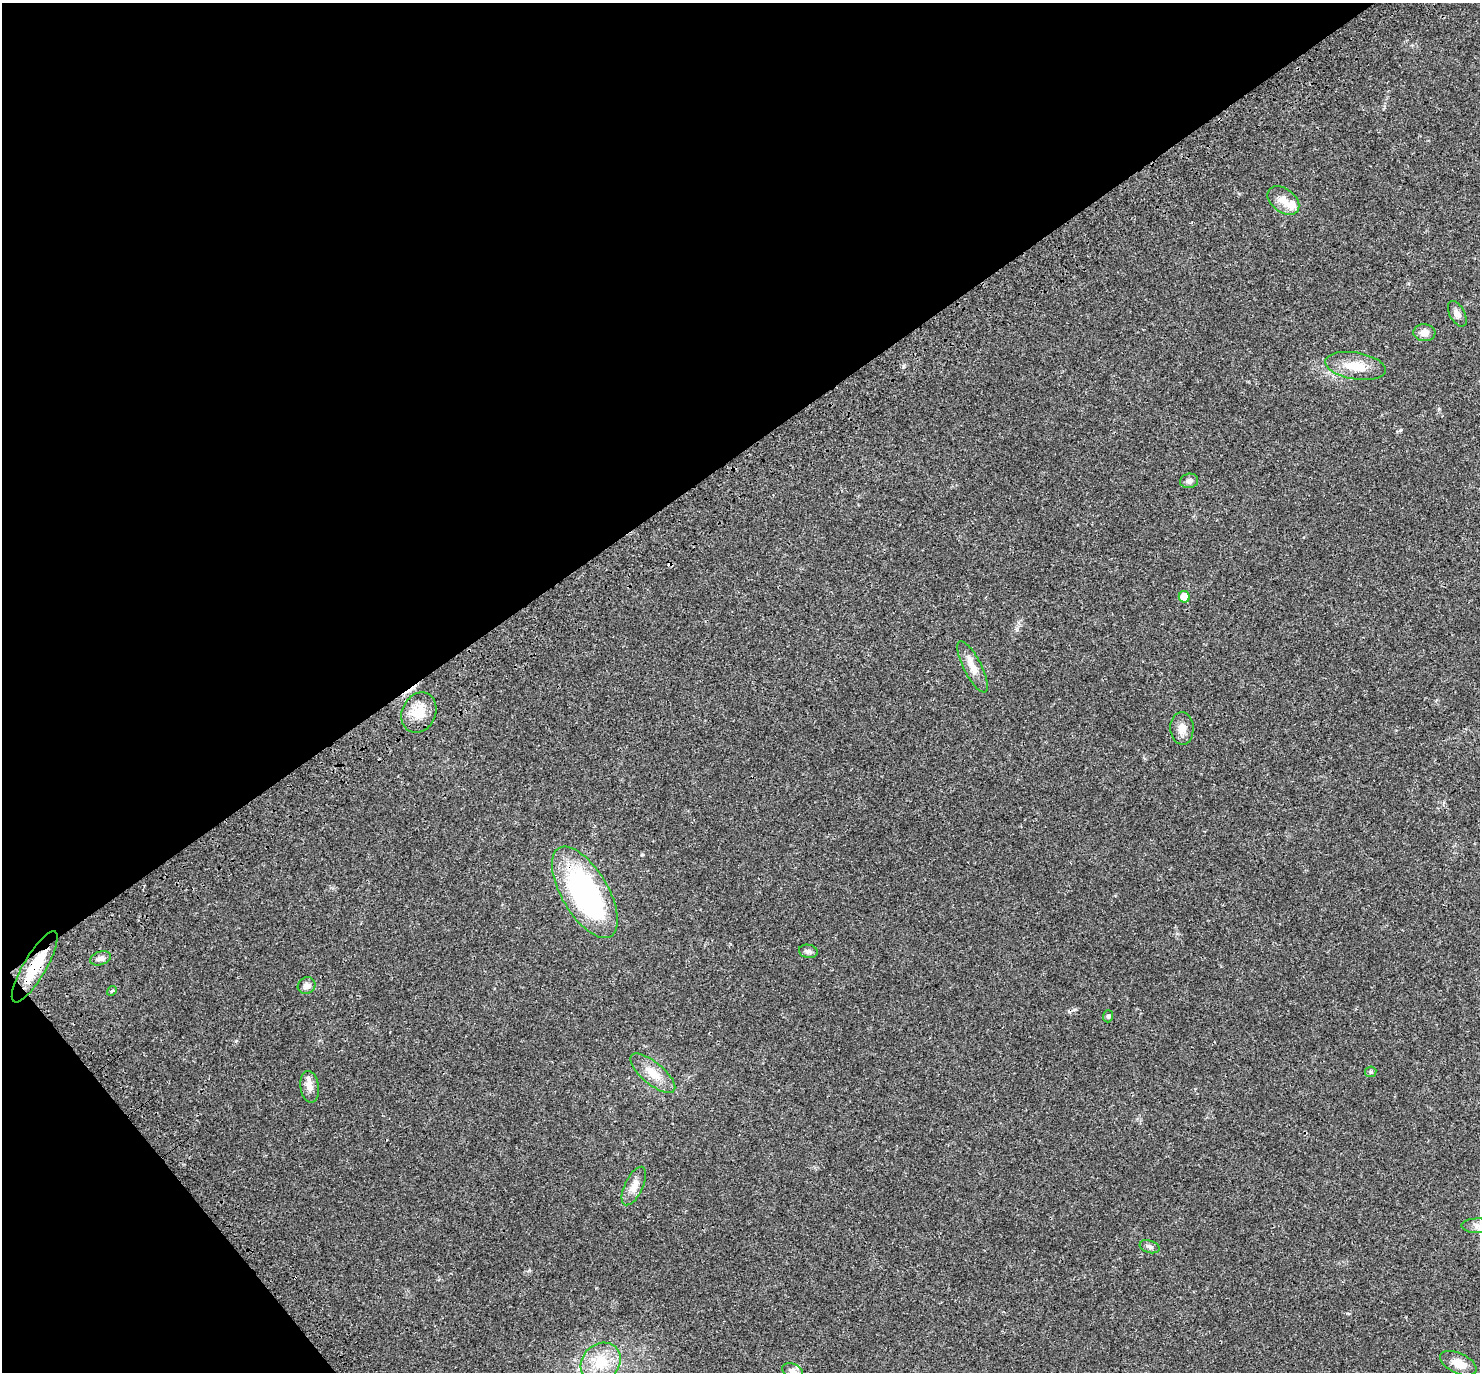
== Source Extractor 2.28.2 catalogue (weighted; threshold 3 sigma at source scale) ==
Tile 5 of 4 x 4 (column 1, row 2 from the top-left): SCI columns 128-1605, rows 3032-4401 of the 6171 x 6121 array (HDU 1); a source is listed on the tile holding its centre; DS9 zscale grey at full resolution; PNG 1482 x 1374 px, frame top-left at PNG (2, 3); each listed source drawn as its Kron ellipse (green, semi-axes under 4 px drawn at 4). Shown black and unused: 36% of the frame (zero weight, under 3 of 4 exposures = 9% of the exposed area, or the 3 px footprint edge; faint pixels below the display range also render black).
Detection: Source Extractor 2.28.2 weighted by HDU 2 'WHT'; one run over the whole footprint, this tile lists its part. Background 0.0369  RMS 0.0036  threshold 0.0163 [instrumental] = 3 sigma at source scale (4.5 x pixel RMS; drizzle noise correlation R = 1.50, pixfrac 1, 0.0396/0.0396 arcsec/px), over >= 5 px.
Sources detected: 29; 3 cosmic-ray / hot-pixel residue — neither listed nor drawn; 1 inside a brighter listed object's ellipse — not listed separately; the other 25 listed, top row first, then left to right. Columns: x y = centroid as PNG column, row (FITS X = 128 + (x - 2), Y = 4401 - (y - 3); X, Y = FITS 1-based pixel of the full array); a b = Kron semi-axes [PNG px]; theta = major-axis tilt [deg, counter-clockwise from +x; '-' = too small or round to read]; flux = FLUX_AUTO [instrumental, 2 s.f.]
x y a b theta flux
1283 200 18 12 -38 3.8
1457 314 14 7 -61 1.8
1424 333 11 8 -5 2.6
1355 366 31 13 -9 7.9
1189 481 9 7 13 1.4
1184 597 6 5 - 7.2
973 667 28 9 -63 4.4
419 712 21 16 64 7.2
1182 728 16 11 -87 3.1
585 892 51 23 -59 74
808 951 9 6 -10 1.1
100 958 11 6 17 1.5
35 967 41 11 60 12
307 986 9 8 - 1.7
112 991 5 4 - 0.48
1108 1016 6 5 - 0.63
1371 1072 6 5 - 0.53
653 1073 28 11 -40 6
310 1087 16 9 -82 3.1
634 1186 21 9 64 3.5
1478 1226 17 7 -1 2.8
1150 1247 10 6 -17 1
601 1362 21 18 42 11
1458 1363 19 10 -25 4.7
793 1371 11 7 -24 2
Overlapping masked pixels (flux is a lower limit): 2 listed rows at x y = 585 892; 35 967
Isophote crosses this tile's border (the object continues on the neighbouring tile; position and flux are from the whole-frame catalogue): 2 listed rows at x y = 1478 1226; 793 1371
Unlisted compact peaks at least as high as the median listed source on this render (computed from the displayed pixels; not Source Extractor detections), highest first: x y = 236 1041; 1400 430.